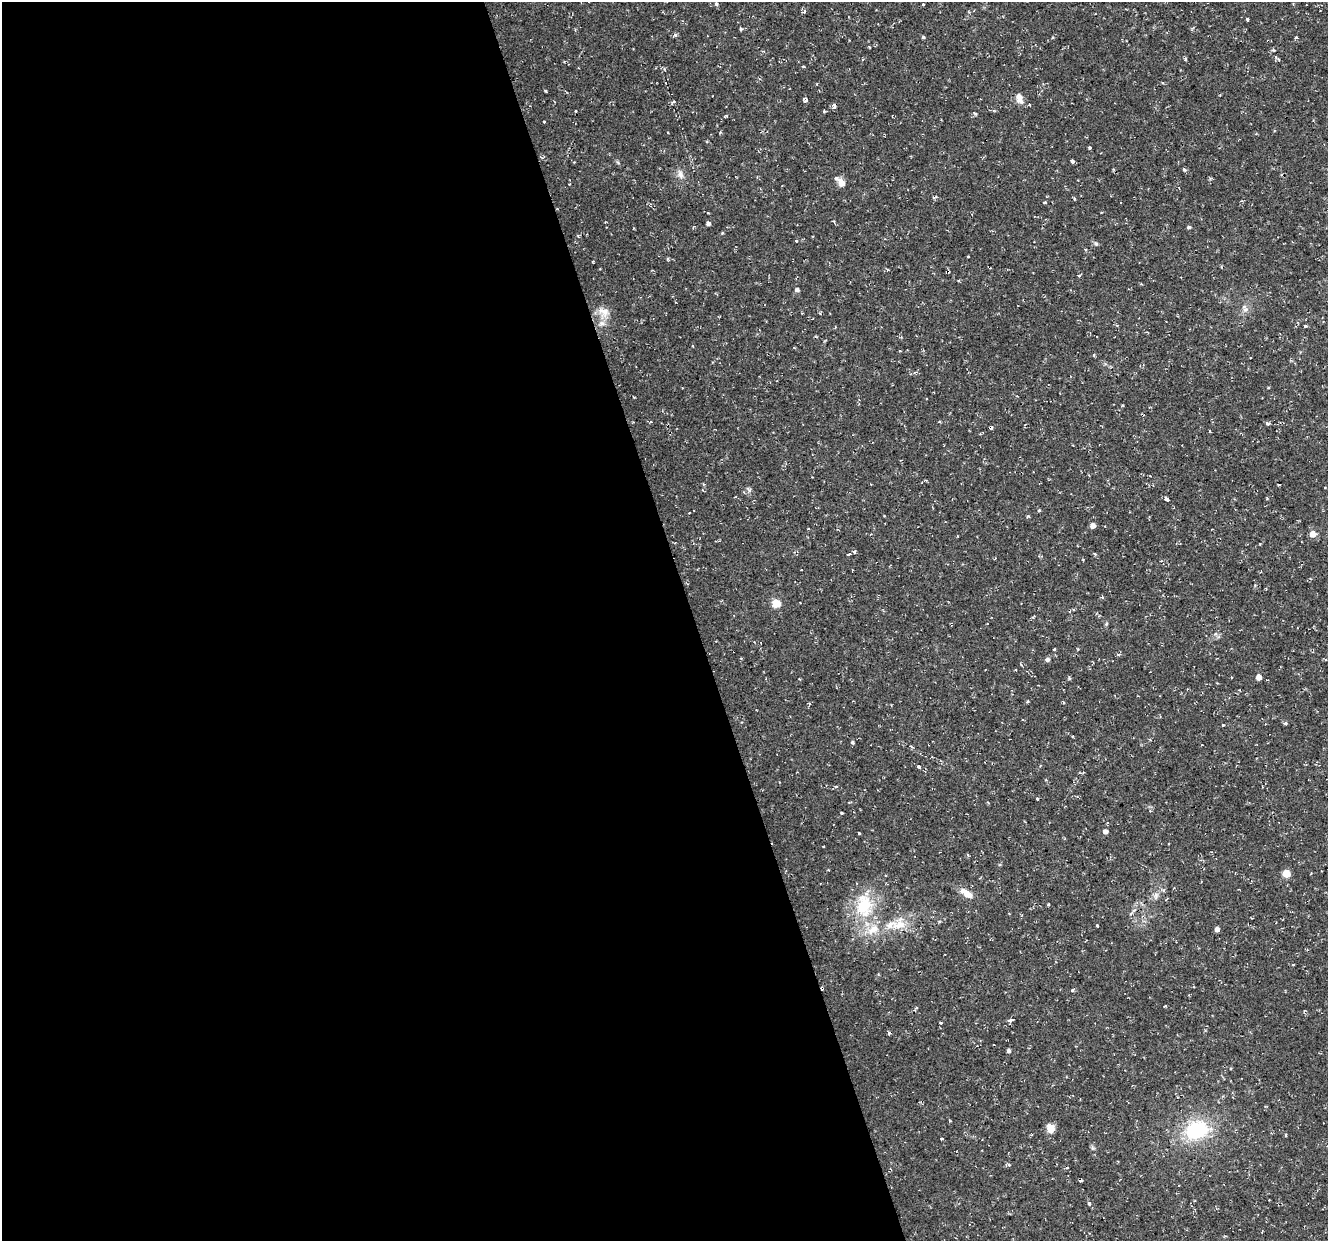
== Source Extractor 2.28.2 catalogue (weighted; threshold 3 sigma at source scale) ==
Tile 9 of 4 x 4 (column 1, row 3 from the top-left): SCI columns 1-1326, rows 1346-2584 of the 5303 x 5123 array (HDU 1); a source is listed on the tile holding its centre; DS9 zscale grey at full resolution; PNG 1330 x 1243 px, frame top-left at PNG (2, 2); no overlay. Shown black and unused: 52% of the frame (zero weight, under 2 of 3 exposures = <1% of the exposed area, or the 3 px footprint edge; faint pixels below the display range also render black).
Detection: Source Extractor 2.28.2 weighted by HDU 2 'WHT'; one run over the whole footprint, this tile lists its part. Background 0.0251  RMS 0.0042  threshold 0.0187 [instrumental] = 3 sigma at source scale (4.5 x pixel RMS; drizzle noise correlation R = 1.50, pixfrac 1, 0.0396/0.0396 arcsec/px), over >= 5 px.
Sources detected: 110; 4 cosmic-ray / hot-pixel residue — not listed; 4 inside a brighter listed object's ellipse — not listed separately; the other 102 listed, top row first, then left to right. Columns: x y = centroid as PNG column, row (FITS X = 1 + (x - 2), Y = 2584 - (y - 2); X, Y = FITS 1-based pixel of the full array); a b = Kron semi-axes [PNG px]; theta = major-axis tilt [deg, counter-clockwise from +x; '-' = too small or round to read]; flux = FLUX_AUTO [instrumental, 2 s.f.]
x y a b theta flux
716 4 5 4 - 0.75
923 4 3 3 - 1.3
804 11 5 4 - 1.4
1247 19 3 3 - 1.9
741 29 5 4 - 0.55
675 35 5 3 - 0.68
923 37 4 4 - 0.6
1296 38 3 3 - 1.7
1278 59 7 4 -37 0.69
803 66 4 3 - 0.33
664 69 5 3 - 0.44
1019 98 13 7 -72 3.2
805 100 5 4 - 2.4
834 105 4 4 - 2.8
1029 105 3 3 - 2.1
975 113 5 3 - 0.5
544 121 3 3 - 1.2
1090 148 4 3 - 0.45
1072 161 4 3 - 3.2
618 163 6 3 -21 0.54
1184 169 5 3 - 0.79
680 174 12 8 -70 2.3
842 183 10 7 -60 3.4
569 184 3 3 - 0.37
1045 202 3 3 - 0.5
708 223 4 4 - 1.2
1189 227 4 3 - 0.92
796 241 3 3 - 0.72
1096 244 6 5 - 0.68
1086 250 4 3 - 0.84
968 256 3 3 - 0.72
593 261 3 3 - 0.85
1079 276 5 3 - 0.44
1181 277 3 2 - 0.4
797 290 5 5 - 1.1
1246 310 8 4 9 1.1
604 312 17 14 -57 4.8
802 313 2 2 - 0.34
1305 325 3 3 - 1.5
693 346 3 3 - 0.4
927 399 3 2 - 0.33
1267 424 4 3 - 1.2
991 428 3 3 - 3.1
749 490 7 4 -46 0.88
1167 500 5 3 - 2
1039 510 4 4 - 0.45
1093 525 5 5 - 2.3
808 529 3 3 - 0.55
1313 534 5 5 - 4.8
854 552 3 3 - 1.7
849 554 5 3 - 3.6
1095 554 4 3 - 0.45
801 570 3 2 - 0.5
1102 597 5 3 - 0.46
776 603 6 5 - 11
987 624 2 2 - 0.27
1106 624 6 4 46 0.48
1054 649 3 3 - 1.6
1047 659 5 5 - 1.2
1231 677 3 2 - 0.29
1258 677 5 4 - 2.8
800 679 4 2 - 0.32
1027 701 4 3 - 0.54
1285 723 5 4 - 0.63
1222 726 3 3 - 1.3
852 742 4 3 - 0.61
911 746 5 4 - 0.58
919 766 3 3 - 1.6
836 787 4 3 - 0.39
1037 799 3 3 - 0.89
841 813 3 2 - 0.45
1107 823 4 3 - 0.38
1105 831 5 4 - 1.9
859 833 3 2 - 0.59
823 847 3 2 - 0.37
968 855 4 3 - 0.39
1286 873 5 5 - 10
967 893 16 7 -34 4.5
1156 896 12 5 70 1.6
1048 904 4 3 - 0.4
864 906 36 23 -87 22
1134 910 7 4 36 0.81
899 925 21 13 10 7.7
1217 929 4 4 - 2.2
822 988 4 3 - 0.76
1072 990 4 4 - 0.64
916 1008 6 3 58 0.7
1304 1011 4 3 - 0.4
1010 1020 4 3 - 4.6
941 1023 3 2 - 0.43
889 1033 3 3 - 1.7
1008 1051 4 4 - 1
950 1121 3 3 - 0.39
1050 1128 9 8 - 3.9
1197 1130 25 18 17 29
1286 1135 4 3 - 0.4
941 1138 4 3 - 0.37
1092 1148 7 4 -89 0.76
1009 1165 4 3 - 0.9
1080 1181 3 3 - 0.66
1194 1201 3 3 - 0.35
1089 1204 4 3 - 1.3
Overlapping masked pixels (flux is a lower limit): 3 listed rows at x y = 834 105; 991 428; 822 988
Unlisted compact peaks at least as high as the median listed source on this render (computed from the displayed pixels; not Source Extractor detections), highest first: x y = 1097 925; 545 91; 1185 59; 1028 516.